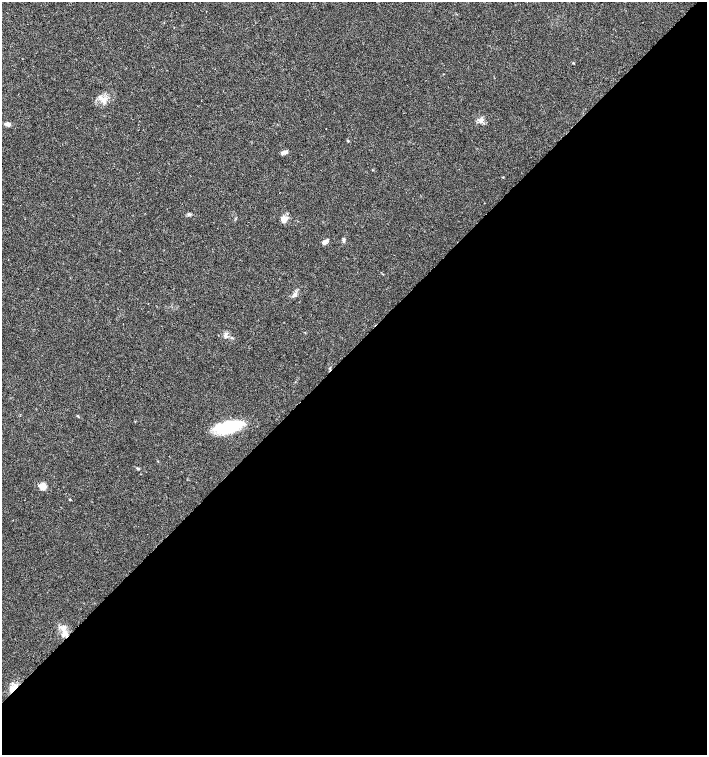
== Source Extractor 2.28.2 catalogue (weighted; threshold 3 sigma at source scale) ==
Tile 15 of 4 x 4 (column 3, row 4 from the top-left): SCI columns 3037-4445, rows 1-1505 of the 6007 x 6026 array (HDU 1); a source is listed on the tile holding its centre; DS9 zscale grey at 2 x 2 block average (1 PNG px = mean of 2 x 2 image px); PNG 709 x 757 px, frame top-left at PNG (2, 2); no overlay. Shown black and unused: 54% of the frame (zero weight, under 3 of 4 exposures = <1% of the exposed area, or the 3 px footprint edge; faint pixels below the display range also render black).
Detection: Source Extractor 2.28.2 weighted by HDU 2 'WHT'; one run over the whole footprint, this tile lists its part. Background 0.021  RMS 0.0028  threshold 0.0128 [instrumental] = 3 sigma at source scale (4.5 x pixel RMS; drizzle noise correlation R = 1.50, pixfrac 1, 0.0396/0.0396 arcsec/px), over >= 5 px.
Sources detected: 18; all 18 listed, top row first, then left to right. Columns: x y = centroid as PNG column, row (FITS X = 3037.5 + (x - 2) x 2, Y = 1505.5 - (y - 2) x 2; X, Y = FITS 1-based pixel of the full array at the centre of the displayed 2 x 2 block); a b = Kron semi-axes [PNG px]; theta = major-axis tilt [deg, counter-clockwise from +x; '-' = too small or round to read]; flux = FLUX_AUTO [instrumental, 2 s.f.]
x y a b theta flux
573 63 3 2 - 0.42
103 100 10 7 33 4.8
481 120 6 4 27 1.9
7 124 6 5 - 1.8
285 152 7 5 1 1.9
503 177 2 2 - 0.36
284 219 8 6 30 4.7
344 240 5 3 - 1.1
325 242 8 4 37 2.3
295 295 5 4 - 1.3
228 427 30 11 15 30
158 461 2 2 - 0.3
138 468 4 3 - 0.61
43 486 7 6 - 4.3
69 499 3 2 - 0.43
64 628 6 2 -65 1.3
63 635 5 4 - 1.7
13 688 11 5 44 6
Overlapping masked pixels (flux is a lower limit): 1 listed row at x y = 13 688
Diffuse or blended objects may show on this block-average render without a row.